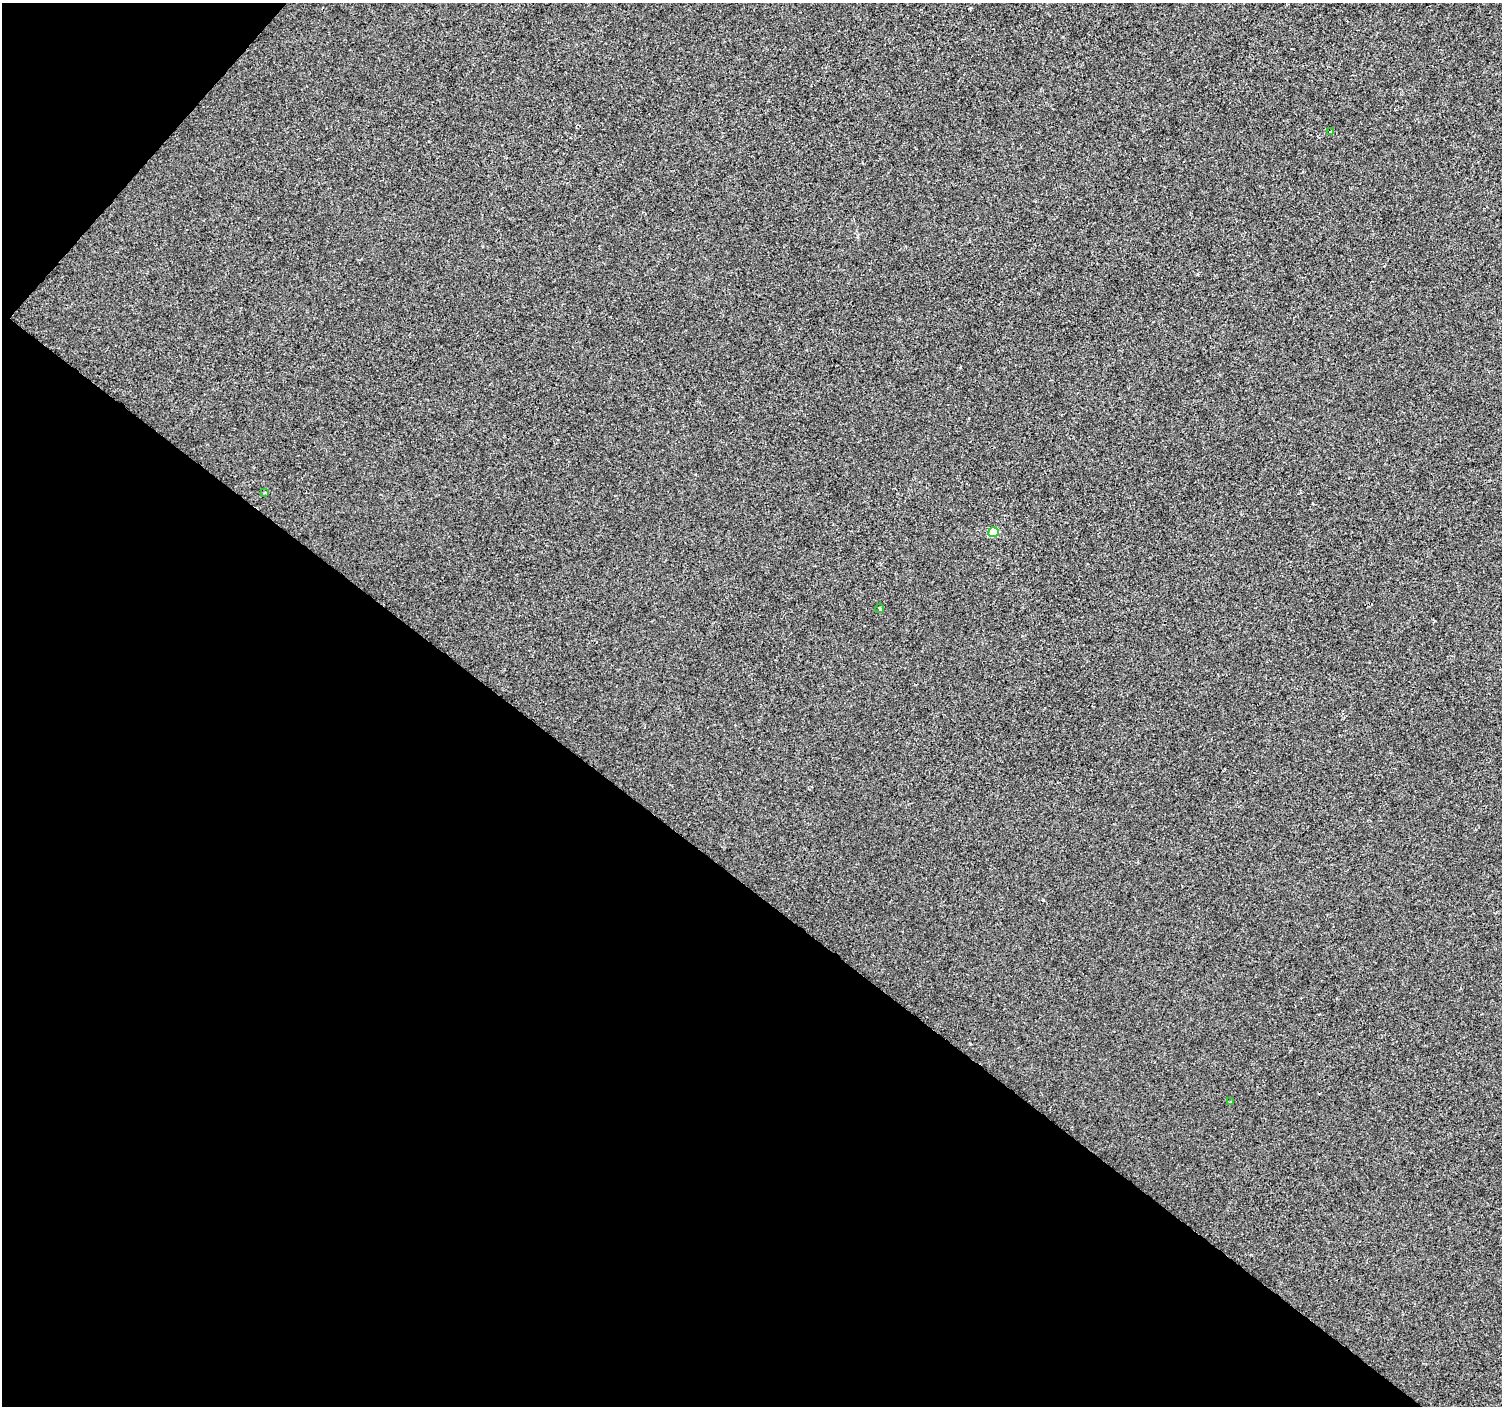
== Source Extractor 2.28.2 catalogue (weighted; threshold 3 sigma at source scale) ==
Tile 9 of 4 x 4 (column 1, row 3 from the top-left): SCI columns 6-1505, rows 1643-3046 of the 6003 x 6025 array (HDU 1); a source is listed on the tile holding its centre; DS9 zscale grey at full resolution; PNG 1504 x 1408 px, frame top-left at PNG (2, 3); each listed source drawn as its Kron ellipse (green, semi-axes under 4 px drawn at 4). Shown black and unused: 39% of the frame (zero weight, under 2 of 3 exposures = <1% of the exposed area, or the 3 px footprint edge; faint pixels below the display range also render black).
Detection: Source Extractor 2.28.2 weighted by HDU 2 'WHT'; one run over the whole footprint, this tile lists its part. Background -2.46e-04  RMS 0.0042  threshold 0.0187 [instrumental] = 3 sigma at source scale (4.5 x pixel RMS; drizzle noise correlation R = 1.50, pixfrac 1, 0.0396/0.0396 arcsec/px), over >= 5 px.
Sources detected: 5; all 5 listed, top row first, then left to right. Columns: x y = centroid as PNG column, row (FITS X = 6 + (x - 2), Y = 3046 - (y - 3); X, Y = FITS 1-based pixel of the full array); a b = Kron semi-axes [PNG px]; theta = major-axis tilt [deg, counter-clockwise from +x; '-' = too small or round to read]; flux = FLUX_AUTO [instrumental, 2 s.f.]
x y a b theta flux
1330 132 3 3 - 1.4
265 492 3 3 - 0.66
993 532 5 5 - 14
880 608 4 2 - 0.5
1230 1102 3 3 - 0.65